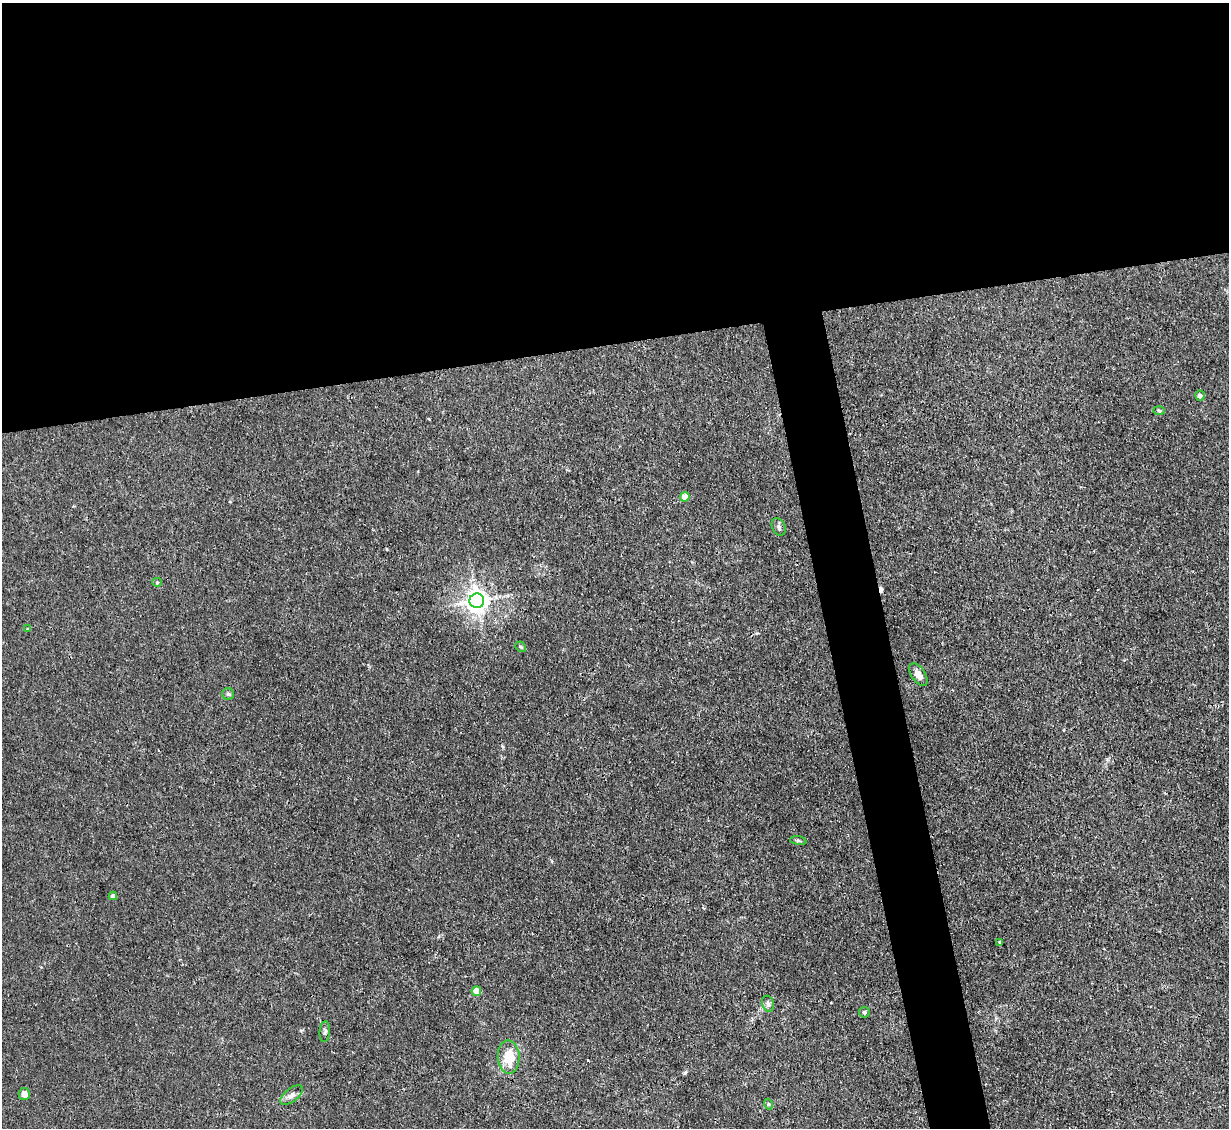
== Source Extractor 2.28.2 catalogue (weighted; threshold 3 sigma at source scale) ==
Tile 2 of 4 x 4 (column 2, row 1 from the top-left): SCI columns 1228-2454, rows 3626-4751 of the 4909 x 4883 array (HDU 1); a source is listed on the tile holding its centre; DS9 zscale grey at full resolution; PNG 1231 x 1130 px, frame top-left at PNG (2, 3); each listed source drawn as its Kron ellipse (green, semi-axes under 4 px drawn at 4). Shown black and unused: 34% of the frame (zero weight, under 3 of 4 exposures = <1% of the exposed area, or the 3 px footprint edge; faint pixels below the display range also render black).
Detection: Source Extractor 2.28.2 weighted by HDU 2 'WHT'; one run over the whole footprint, this tile lists its part. Background 0.0346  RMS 0.003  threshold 0.0135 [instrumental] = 3 sigma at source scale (4.5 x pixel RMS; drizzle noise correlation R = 1.50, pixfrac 1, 0.05/0.05 arcsec/px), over >= 5 px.
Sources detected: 22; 1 cosmic-ray / hot-pixel residue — neither listed nor drawn; the other 21 listed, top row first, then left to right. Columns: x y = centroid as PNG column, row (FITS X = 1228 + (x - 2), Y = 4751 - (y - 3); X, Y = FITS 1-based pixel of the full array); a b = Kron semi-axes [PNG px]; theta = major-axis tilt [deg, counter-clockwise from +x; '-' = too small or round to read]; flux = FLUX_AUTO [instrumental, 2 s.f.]
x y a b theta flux
1200 396 5 4 - 1.1
1159 411 6 4 -2 0.36
685 497 4 4 - 4.4
779 527 9 6 -63 0.92
157 582 5 4 - 0.34
477 601 7 7 - 240
28 629 4 4 - 0.38
521 647 6 4 -43 0.45
918 675 13 7 -56 2.6
228 694 6 6 - 0.57
798 841 8 4 -8 0.47
113 896 4 4 - 1.3
1000 943 3 3 - 0.52
476 991 5 5 - 3.7
768 1004 8 6 -73 0.94
864 1012 5 5 - 0.51
325 1031 10 5 85 0.78
509 1057 16 11 -88 7.7
24 1094 6 5 - 2.2
292 1095 13 6 38 1.5
768 1104 5 3 - 0.39
Overlapping masked pixels (flux is a lower limit): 1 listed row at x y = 477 601